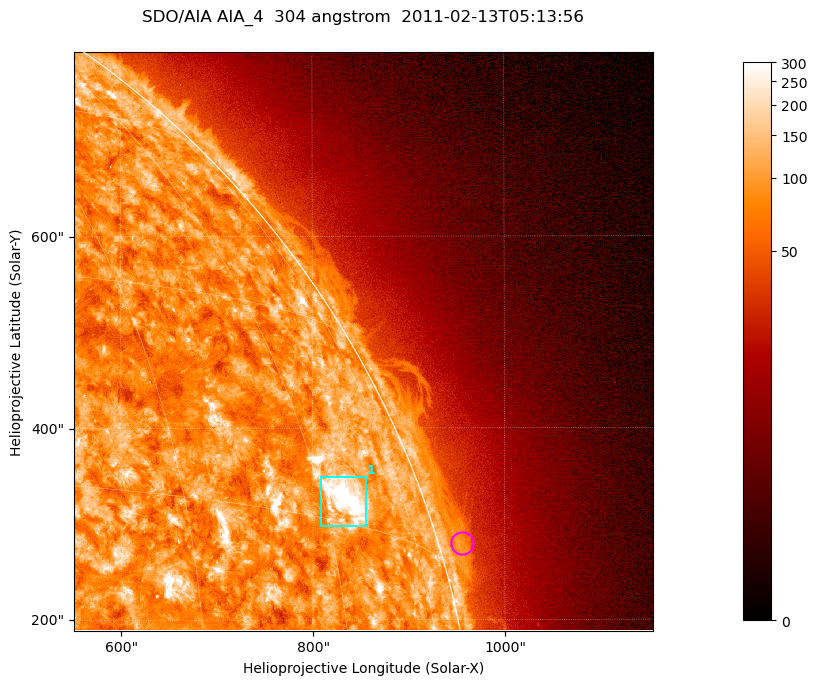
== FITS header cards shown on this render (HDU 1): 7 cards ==
TELESCOP= 'SDO/AIA '           / For AIA: SDO/AIA
INSTRUME= 'AIA_4   '           / For AIA: AIA_ATA1, AIA_ATA2, AIA_ATA3 or AIA_AT
WAVELNTH=                  304 / [angstrom] Wavelength
WAVEUNIT= 'angstrom'           / Wavelength unit: angstrom
DATE-OBS= '2011-02-13T05:13:56.127' / [ISO] Date when observation started; ISO 8
CTYPE1  = 'HPLN-TAN'           / CTYPE1; Typically HPLN
CTYPE2  = 'HPLT-TAN'           / CTYPE2; Typically HPLT

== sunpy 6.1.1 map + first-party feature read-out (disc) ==
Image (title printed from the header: SDO/AIA AIA_4  304 angstrom  2011-02-13T05:13:56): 1006 x 1006 px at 0.6 arcsec/px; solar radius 972 arcsec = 1619 px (partial field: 5.3% of the solar disc is inside the frame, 43% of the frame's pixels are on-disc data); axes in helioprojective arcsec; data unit not stated in the header (colour bar unlabelled)
Orientation: roll -0.132 deg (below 1 deg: not rotated)
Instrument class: DISC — disc imager (sunpy class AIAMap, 304 A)
Bright regions (active regions / flare kernels): reference = the on-disc median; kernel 9 px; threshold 5 sigma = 153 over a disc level ~88.9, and >= 1.15x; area >= 1012 px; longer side >= 12 px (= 7.2 arcsec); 1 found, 1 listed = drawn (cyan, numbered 1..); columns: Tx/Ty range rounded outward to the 2 arcsec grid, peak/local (2 s.f.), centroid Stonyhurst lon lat
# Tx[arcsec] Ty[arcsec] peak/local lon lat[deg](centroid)
1 808..856 298..350 7.6 +63 +17
Off-limb structures (1.02-1.3 R_sun): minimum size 400 px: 3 found; the strongest spans PA ~285..290 deg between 1.02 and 1.03 R_sun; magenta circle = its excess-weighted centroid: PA ~285 deg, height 1.02 R_sun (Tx ~956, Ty ~280 arcsec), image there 2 x the reference